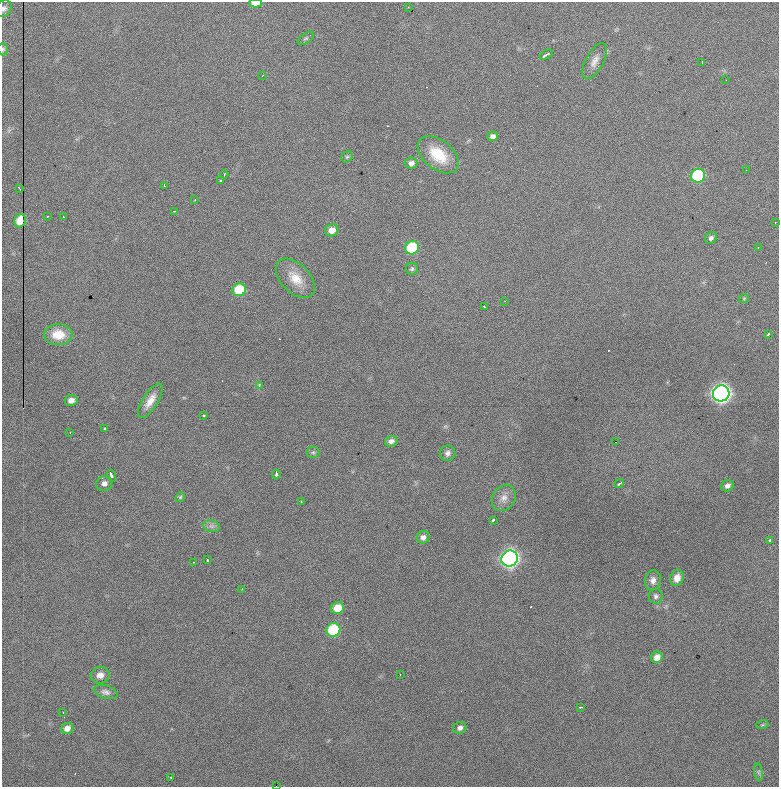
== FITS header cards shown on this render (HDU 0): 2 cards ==
NAXIS1  =                  777 / length of data axis 1
NAXIS2  =                  785 / length of data axis 2

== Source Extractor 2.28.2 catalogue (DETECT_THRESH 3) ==
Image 777 x 785 px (HDU 0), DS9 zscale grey, 1 PNG px = 1 image px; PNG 781 x 789 px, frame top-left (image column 1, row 785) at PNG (2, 2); each listed source drawn as its Kron ellipse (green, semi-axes under 4 px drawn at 4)
Background 1110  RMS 28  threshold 83.3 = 3 sigma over >= 5 px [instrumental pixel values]
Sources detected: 82; all 82 listed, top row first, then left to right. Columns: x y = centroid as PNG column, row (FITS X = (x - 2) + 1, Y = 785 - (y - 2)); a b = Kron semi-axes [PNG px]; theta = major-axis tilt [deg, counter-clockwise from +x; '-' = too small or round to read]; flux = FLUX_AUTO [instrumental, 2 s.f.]
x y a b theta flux
255 3 6 4 2 1.9e+04
408 7 2 2 - 1.0e+03
4 8 9 7 56 6.3e+03
306 38 9 5 35 3.7e+03
3 49 6 5 - 3.1e+03
546 55 7 3 27 5.3e+03
595 61 20 9 62 1.5e+04
702 62 2 2 - 1.0e+03
263 75 3 2 - 9.6e+02
726 80 2 2 - 8.5e+02
493 136 5 5 - 7.3e+03
438 155 23 14 -39 5.9e+04
347 157 6 5 - 2.9e+03
411 163 6 5 - 8.1e+03
746 170 2 2 - 8.1e+02
224 174 4 3 - 1.7e+03
698 176 7 7 - 1.7e+05
220 180 3 3 - 4.1e+03
164 186 3 2 - 4.2e+03
19 188 3 2 - 1.8e+03
195 200 3 2 - 1.4e+03
174 211 3 2 - 1.7e+03
47 216 2 2 - 1.5e+03
63 216 3 2 - 2.4e+03
20 221 7 5 69 3.6e+04
775 223 2 2 - 9.0e+02
332 230 7 6 - 1.7e+04
711 238 6 5 - 6.1e+03
412 248 7 6 - 9.9e+04
758 248 2 2 - 1.5e+03
412 269 6 6 - 3.6e+03
295 278 24 14 -46 3.4e+04
239 290 7 6 - 7.8e+04
744 298 5 3 - 1.6e+03
505 301 2 2 - 1.1e+03
484 307 3 2 - 2.5e+03
768 334 3 2 - 1.9e+03
58 335 14 10 0 4.0e+04
259 385 3 3 - 3.2e+03
721 393 8 8 - 1.0e+06
71 400 6 5 - 1.2e+04
150 401 20 7 57 2.0e+04
204 415 3 2 - 2.3e+03
104 428 3 3 - 2.8e+03
70 433 3 2 - 2.0e+03
391 441 6 5 - 8.0e+03
615 442 3 2 - 6.1e+04
313 452 6 6 - 4.1e+03
448 453 8 7 - 6.8e+03
276 475 5 3 - 9.5e+03
111 476 6 3 -64 1.1e+04
104 483 8 7 - 9.1e+03
619 484 5 3 - 4.4e+03
727 486 6 5 - 7.7e+03
180 497 5 4 - 2.3e+03
504 498 14 11 56 1.5e+04
301 501 2 2 - 1.2e+03
493 520 3 3 - 7.4e+03
211 526 8 6 -11 6.6e+03
423 537 6 6 - 8.0e+03
770 540 3 3 - 5.2e+03
510 559 8 8 - 7.7e+05
207 560 3 3 - 5.2e+03
194 562 2 2 - 1.8e+03
677 578 8 6 68 1.5e+04
653 580 10 8 81 1.0e+04
242 589 2 2 - 9.8e+02
656 596 7 7 - 5.2e+03
338 608 6 6 - 3.6e+04
333 630 7 6 - 1.3e+05
657 657 6 5 - 1.4e+04
400 674 2 2 - 1.2e+03
100 675 9 8 - 1.3e+04
106 692 12 6 -16 7.6e+03
581 707 3 2 - 2.1e+03
63 713 3 3 - 1.2e+03
762 725 6 4 18 2.3e+03
67 728 6 5 - 1.2e+04
460 728 7 5 25 6.7e+03
759 772 9 4 -82 3.7e+03
171 777 3 2 - 1.7e+03
276 786 2 2 - 3.2e+04
At the frame edge (FLAGS 8, measured only in part): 4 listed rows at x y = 255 3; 4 8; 3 49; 276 786